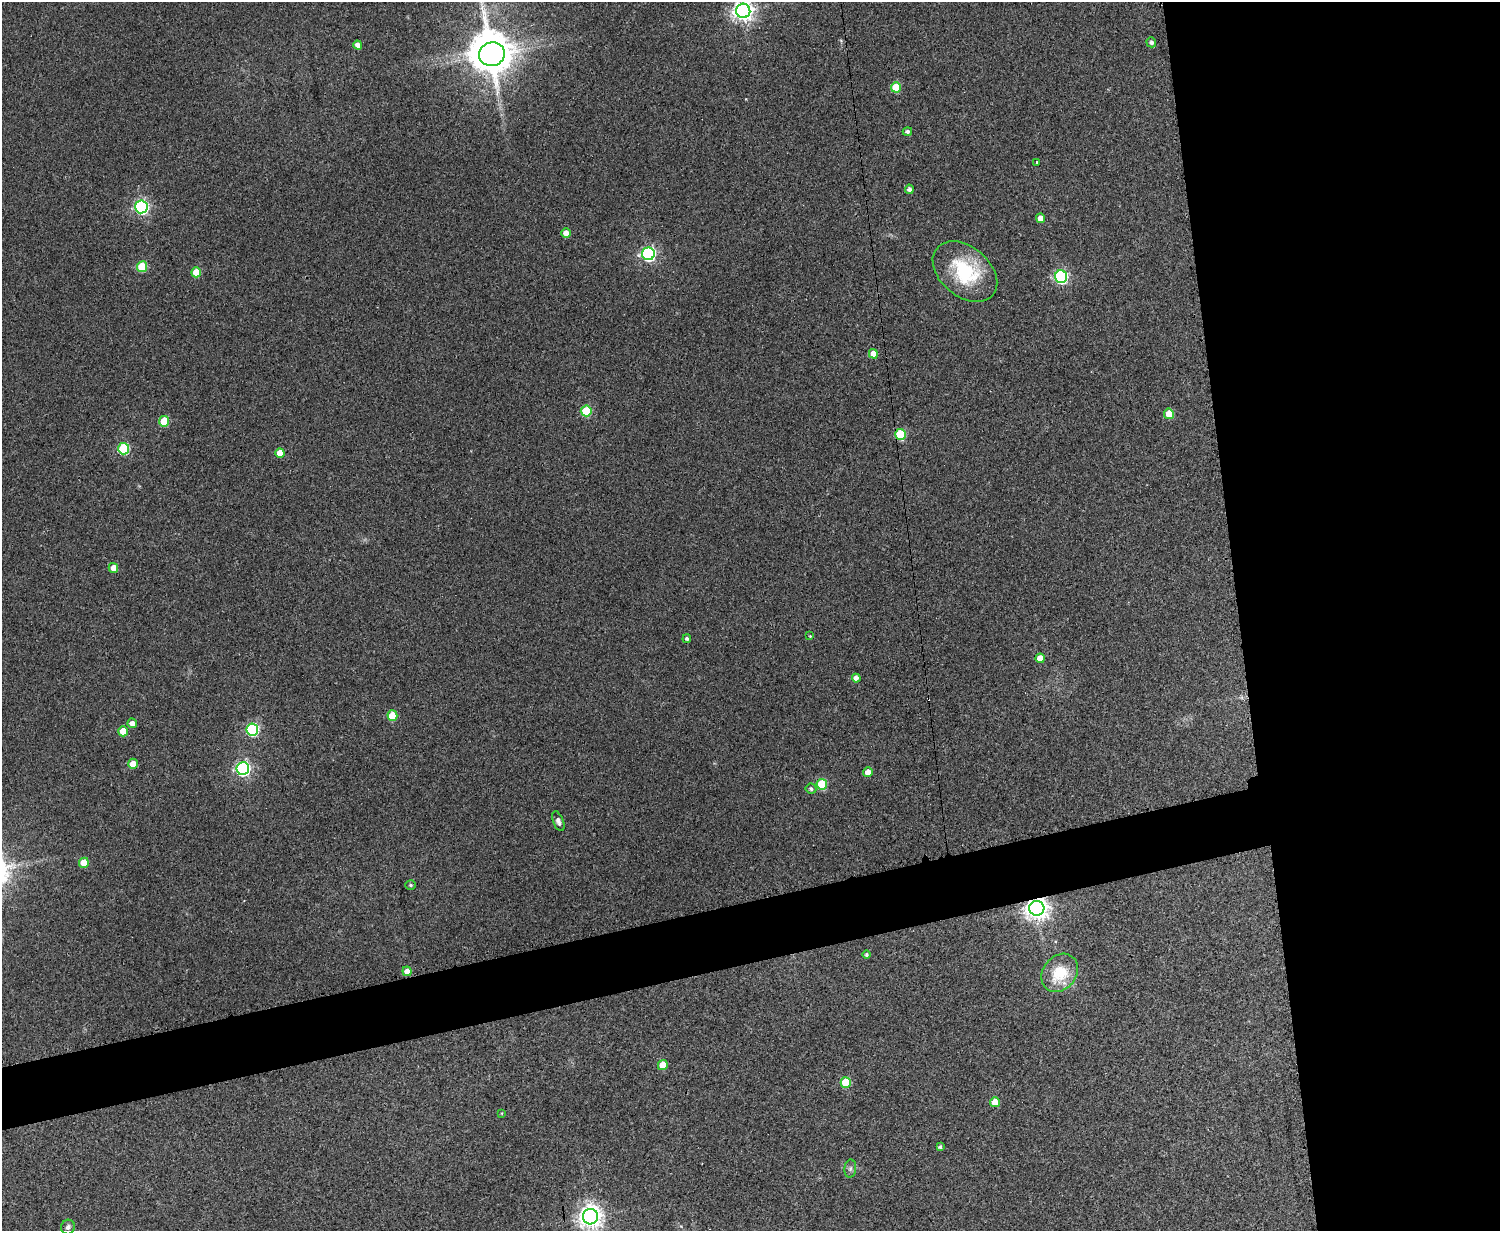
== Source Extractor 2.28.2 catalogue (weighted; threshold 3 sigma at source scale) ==
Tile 6 of 3 x 4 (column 3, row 2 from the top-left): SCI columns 3158-4655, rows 2460-3688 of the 4918 x 4927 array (HDU 1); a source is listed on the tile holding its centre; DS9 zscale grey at full resolution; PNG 1502 x 1233 px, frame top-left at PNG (2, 2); each listed source drawn as its Kron ellipse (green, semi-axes under 4 px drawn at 4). Shown black and unused: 22% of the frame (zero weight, under 3 of 4 exposures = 2% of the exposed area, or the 3 px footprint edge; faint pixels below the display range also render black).
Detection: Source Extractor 2.28.2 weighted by HDU 2 'WHT'; one run over the whole footprint, this tile lists its part. Background 0.0787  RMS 0.0057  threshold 0.0256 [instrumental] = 3 sigma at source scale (4.5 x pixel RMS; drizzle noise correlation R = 1.50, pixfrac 1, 0.05/0.05 arcsec/px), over >= 5 px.
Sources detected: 53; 1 inside a brighter object's white glare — neither listed nor drawn; the other 52 listed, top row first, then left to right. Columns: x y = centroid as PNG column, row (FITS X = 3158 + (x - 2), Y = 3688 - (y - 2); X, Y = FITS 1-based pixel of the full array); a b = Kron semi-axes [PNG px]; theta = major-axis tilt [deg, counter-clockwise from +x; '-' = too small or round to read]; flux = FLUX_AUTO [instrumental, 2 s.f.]
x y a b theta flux
743 11 7 7 - 350
1151 42 5 4 - 1.6
358 45 4 4 - 3.8
492 54 13 12 - 1200
896 87 5 5 - 17
907 131 4 4 - 1.4
1036 163 3 3 - 1.3
909 189 4 4 - 2.1
141 207 6 6 - 130
1040 218 4 4 - 5.4
566 233 5 4 - 5.1
648 254 6 6 - 140
142 267 5 5 - 29
196 272 5 5 - 13
965 272 37 25 -40 36
1061 277 6 6 - 95
873 354 5 4 - 7.1
586 411 5 5 - 26
1169 414 5 5 - 11
164 421 5 5 - 21
900 434 5 5 - 36
124 449 6 5 - 48
280 453 5 4 - 7.6
113 568 5 4 - 6.1
810 636 3 2 - 0.44
687 639 4 4 - 1.3
1040 658 5 4 - 7.2
856 678 4 4 - 3.1
392 716 5 5 - 19
132 723 5 4 - 3.3
252 729 6 6 - 77
123 731 5 5 - 11
133 764 5 4 - 5.5
243 768 6 6 - 140
868 772 5 4 - 5.3
822 784 5 5 - 28
811 789 5 5 - 1.3
558 821 10 5 -68 2.2
84 863 5 5 - 14
411 885 5 4 - 0.87
1037 908 7 7 - 470
867 955 4 4 - 1.1
407 971 4 4 - 5.2
1060 973 21 16 50 20
663 1065 5 5 - 11
846 1082 5 5 - 21
995 1102 5 5 - 9.8
502 1113 4 2 - 0.39
940 1147 4 3 - 1
850 1169 9 6 83 1.6
590 1217 7 7 - 470
68 1227 7 6 - 1.5
Overlapping masked pixels (flux is a lower limit): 2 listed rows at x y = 900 434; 1037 908
Isophote crosses this tile's border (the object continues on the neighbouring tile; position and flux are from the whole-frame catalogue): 2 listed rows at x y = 743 11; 492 54